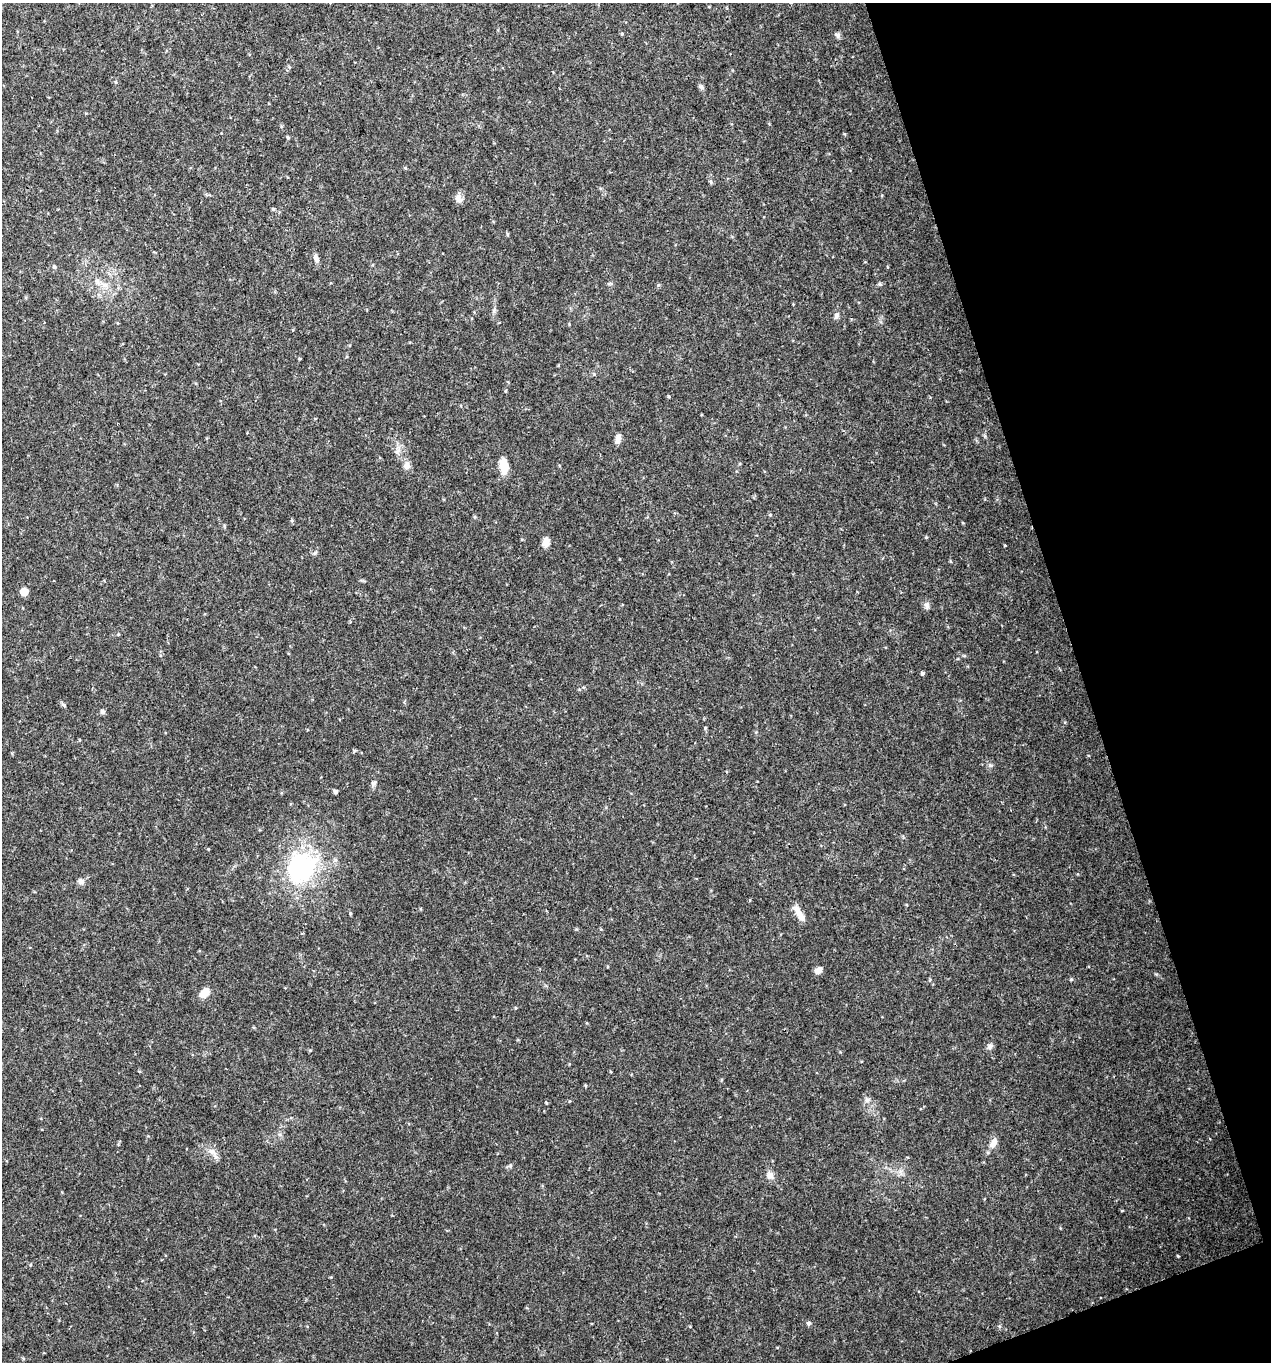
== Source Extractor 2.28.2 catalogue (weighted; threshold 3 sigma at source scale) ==
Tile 12 of 4 x 4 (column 4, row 3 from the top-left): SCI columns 3933-5201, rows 1362-2721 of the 5274 x 5444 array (HDU 1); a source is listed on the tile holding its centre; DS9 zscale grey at full resolution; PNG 1273 x 1364 px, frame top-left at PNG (2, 3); no overlay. Shown black and unused: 16% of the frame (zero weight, under 3 of 4 exposures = <1% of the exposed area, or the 3 px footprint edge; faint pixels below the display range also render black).
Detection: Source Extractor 2.28.2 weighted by HDU 2 'WHT'; one run over the whole footprint, this tile lists its part. Background 0.0305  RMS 0.0038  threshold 0.0171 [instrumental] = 3 sigma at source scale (4.5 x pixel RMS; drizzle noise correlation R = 1.50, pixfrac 1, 0.0396/0.0396 arcsec/px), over >= 5 px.
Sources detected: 36; all 36 listed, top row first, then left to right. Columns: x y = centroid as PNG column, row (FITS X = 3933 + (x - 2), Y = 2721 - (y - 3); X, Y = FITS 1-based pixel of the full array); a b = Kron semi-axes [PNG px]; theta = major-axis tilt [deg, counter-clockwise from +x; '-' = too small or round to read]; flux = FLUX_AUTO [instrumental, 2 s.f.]
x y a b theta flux
622 34 5 3 - 0.35
838 35 8 6 -36 0.93
702 87 7 5 -60 0.76
458 199 12 8 -51 1.8
273 209 4 4 - 0.47
316 259 10 6 -63 1.4
54 267 5 4 - 0.5
97 281 7 5 -89 0.95
880 284 6 4 -45 0.57
837 315 9 6 67 1.1
505 391 5 3 - 0.31
668 396 4 3 - 0.37
618 438 12 5 78 1.8
407 466 10 8 78 1.9
504 466 16 8 -80 5.5
926 537 4 4 - 0.4
546 542 10 7 83 2.3
24 592 5 5 - 6.4
926 606 9 6 -77 1.2
923 673 5 4 - 0.6
64 705 6 4 -46 0.55
102 711 6 5 - 0.88
990 765 5 5 - 0.57
373 783 7 5 34 0.88
335 791 4 4 - 0.83
300 868 39 34 50 44
81 881 8 7 - 1.4
800 915 21 7 -61 3.8
818 970 9 6 37 2.1
1071 979 5 3 - 0.4
204 993 13 8 46 3.5
990 1047 8 6 71 0.98
546 1103 5 3 - 0.33
993 1143 15 8 59 2.4
212 1152 9 6 63 1.4
770 1176 10 8 -11 1.7
Unlisted compact peaks at least as high as the median listed source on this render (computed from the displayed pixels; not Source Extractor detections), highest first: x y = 808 1323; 1156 974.